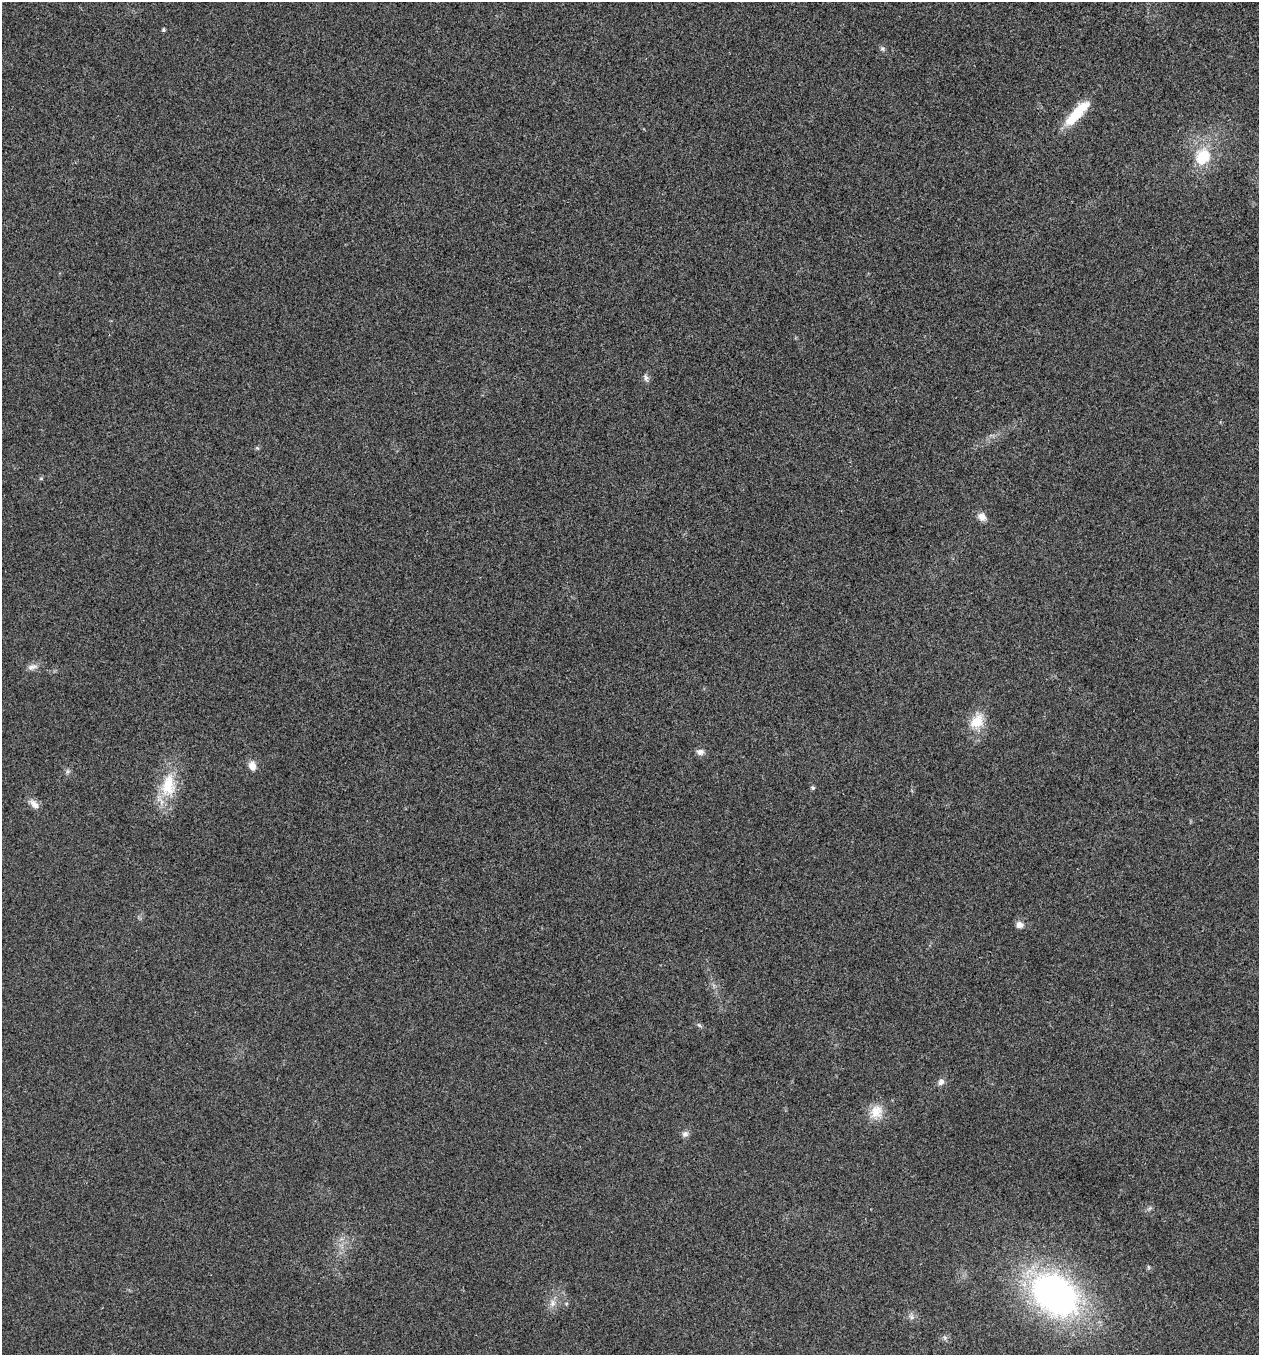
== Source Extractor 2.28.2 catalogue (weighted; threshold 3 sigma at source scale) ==
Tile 6 of 4 x 4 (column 2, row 2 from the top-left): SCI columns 1394-2650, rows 2711-4063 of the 5431 x 5418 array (HDU 1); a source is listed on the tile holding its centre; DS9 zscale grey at full resolution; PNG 1261 x 1357 px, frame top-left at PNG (2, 2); no overlay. Shown black and unused: <1% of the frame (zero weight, under 3 of 4 exposures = <1% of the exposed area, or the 3 px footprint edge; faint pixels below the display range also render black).
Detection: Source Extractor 2.28.2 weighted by HDU 2 'WHT'; one run over the whole footprint, this tile lists its part. Background 0.0238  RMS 0.0052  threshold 0.0236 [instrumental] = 3 sigma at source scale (4.5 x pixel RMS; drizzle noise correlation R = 1.50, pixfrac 1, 0.05/0.05 arcsec/px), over >= 5 px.
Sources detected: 24; all 24 listed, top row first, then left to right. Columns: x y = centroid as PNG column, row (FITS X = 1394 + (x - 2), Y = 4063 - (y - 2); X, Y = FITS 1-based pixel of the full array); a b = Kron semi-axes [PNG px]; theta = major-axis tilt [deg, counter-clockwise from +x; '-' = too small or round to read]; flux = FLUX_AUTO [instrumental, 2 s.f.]
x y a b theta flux
163 30 6 4 -83 0.67
882 49 7 5 -69 1.1
1077 113 39 11 47 17
1203 157 17 14 67 18
646 378 11 5 -71 1.6
257 448 6 4 -34 0.64
982 517 12 9 -39 3.3
32 667 15 7 19 2.7
977 721 22 16 50 11
700 752 10 8 0 2.3
252 766 11 9 -82 3.9
68 771 7 4 19 0.96
168 785 35 19 83 20
813 788 5 5 - 0.94
34 804 16 8 -48 3.5
1019 925 10 8 1 2.7
699 1025 7 4 -44 0.95
941 1082 10 8 53 2.2
876 1112 20 16 69 8.7
685 1134 9 8 - 2
1148 1267 6 4 -71 0.72
1055 1295 48 34 -37 200
552 1303 11 7 66 3
945 1338 7 4 -72 0.9